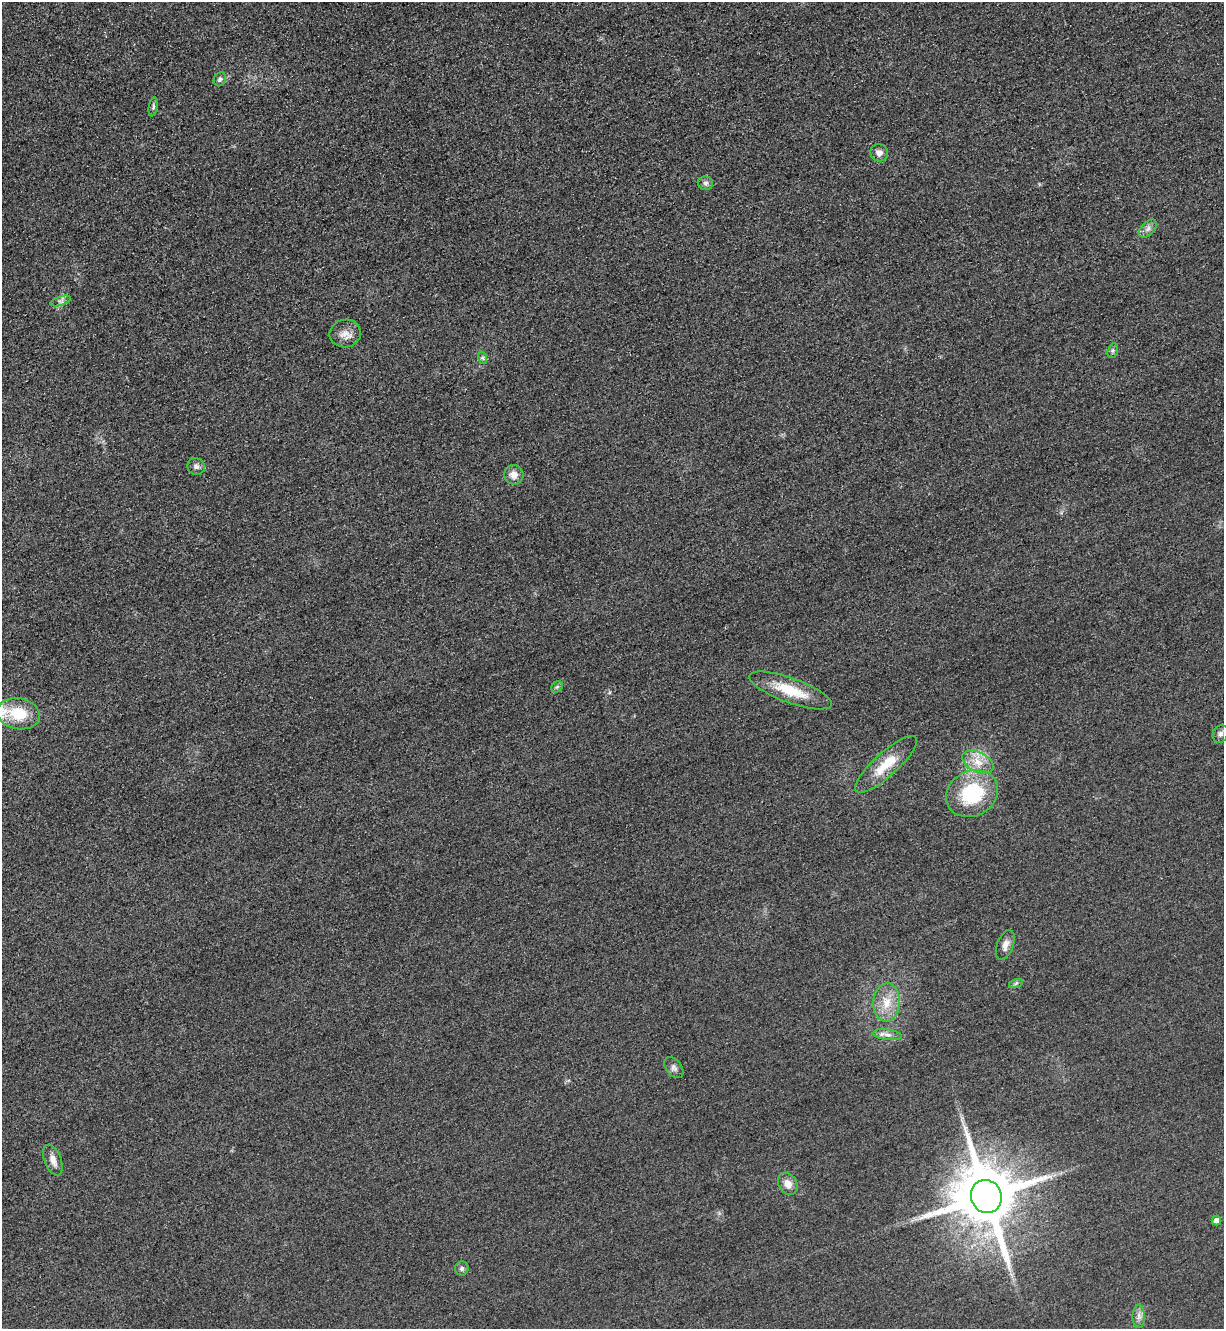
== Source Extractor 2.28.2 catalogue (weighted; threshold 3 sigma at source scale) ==
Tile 11 of 4 x 4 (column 3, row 3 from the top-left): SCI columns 2739-3960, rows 1357-2683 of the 5349 x 5365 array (HDU 1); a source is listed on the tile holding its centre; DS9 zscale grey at full resolution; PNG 1226 x 1331 px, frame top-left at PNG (2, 2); each listed source drawn as its Kron ellipse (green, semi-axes under 4 px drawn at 4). Shown black and unused: <1% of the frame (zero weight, under 3 of 4 exposures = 3% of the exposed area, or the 3 px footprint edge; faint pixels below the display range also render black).
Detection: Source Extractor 2.28.2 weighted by HDU 2 'WHT'; one run over the whole footprint, this tile lists its part. Background 0.0587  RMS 0.017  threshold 0.0753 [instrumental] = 3 sigma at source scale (4.5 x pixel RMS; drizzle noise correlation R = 1.50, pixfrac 1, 0.05/0.05 arcsec/px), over >= 5 px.
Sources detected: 29; all 29 listed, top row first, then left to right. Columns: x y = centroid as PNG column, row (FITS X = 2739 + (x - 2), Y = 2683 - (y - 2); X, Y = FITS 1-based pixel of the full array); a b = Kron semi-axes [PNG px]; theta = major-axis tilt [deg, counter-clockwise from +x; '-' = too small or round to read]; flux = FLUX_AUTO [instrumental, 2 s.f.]
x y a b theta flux
220 79 7 6 - 3.6
153 107 9 4 79 3.5
879 153 9 8 - 9
705 183 8 6 -13 5
1148 229 11 6 46 7.1
61 301 10 4 18 5.3
345 333 16 13 11 17
1113 351 8 5 70 3.3
483 358 6 4 -71 2.9
196 466 8 8 - 6.8
514 475 10 9 - 14
557 687 6 5 - 3
790 690 43 12 -20 58
18 714 21 15 -11 52
1220 734 9 7 66 6
978 762 17 10 -27 23
886 764 40 12 42 48
972 793 27 22 28 110
1005 945 15 8 68 12
1016 983 7 4 20 3.1
886 1002 19 13 85 31
887 1035 14 5 -7 8.6
674 1068 12 8 -51 6.5
53 1160 16 8 -69 13
788 1184 12 9 -58 14
986 1197 17 15 -67 16000
1216 1221 5 4 - 8
462 1269 7 6 - 4.8
1139 1316 11 6 90 7.9